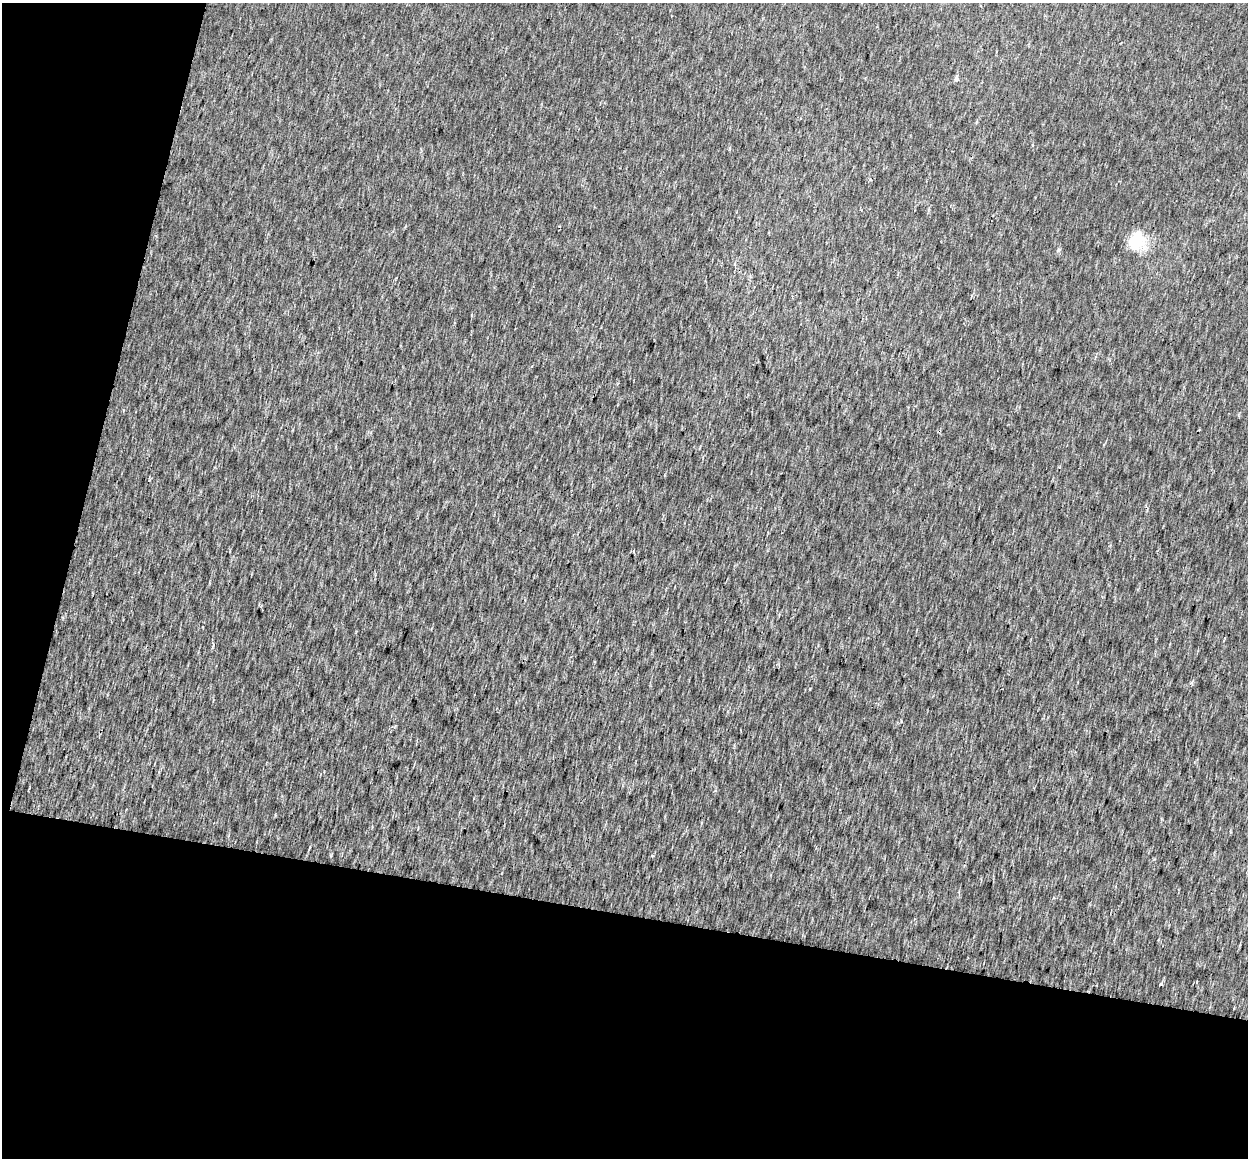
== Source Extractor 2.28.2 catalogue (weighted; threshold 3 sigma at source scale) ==
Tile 3 of 2 x 2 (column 1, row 2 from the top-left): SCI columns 1-1246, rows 131-1286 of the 2503 x 2587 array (HDU 1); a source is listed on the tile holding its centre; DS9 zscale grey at full resolution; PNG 1250 x 1160 px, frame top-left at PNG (2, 3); no overlay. Shown black and unused: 27% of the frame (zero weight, under 2 of 3 exposures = <1% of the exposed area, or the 3 px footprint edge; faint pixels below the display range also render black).
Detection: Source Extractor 2.28.2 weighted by HDU 2 'WHT'; one run over the whole footprint, this tile lists its part. Background 0.00151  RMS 0.0067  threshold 0.0302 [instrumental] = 3 sigma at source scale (4.5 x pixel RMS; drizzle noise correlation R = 1.50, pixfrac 1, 0.0396/0.0396 arcsec/px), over >= 5 px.
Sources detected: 5; all 5 listed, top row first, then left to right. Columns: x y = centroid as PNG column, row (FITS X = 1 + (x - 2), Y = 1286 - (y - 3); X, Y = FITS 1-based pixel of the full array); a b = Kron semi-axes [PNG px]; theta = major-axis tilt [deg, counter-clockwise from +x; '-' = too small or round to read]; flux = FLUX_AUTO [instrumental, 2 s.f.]
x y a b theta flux
981 6 3 3 - 0.6
956 78 6 5 - 2
1137 241 24 19 69 18
1059 250 6 4 45 0.98
1160 983 3 3 - 2.2